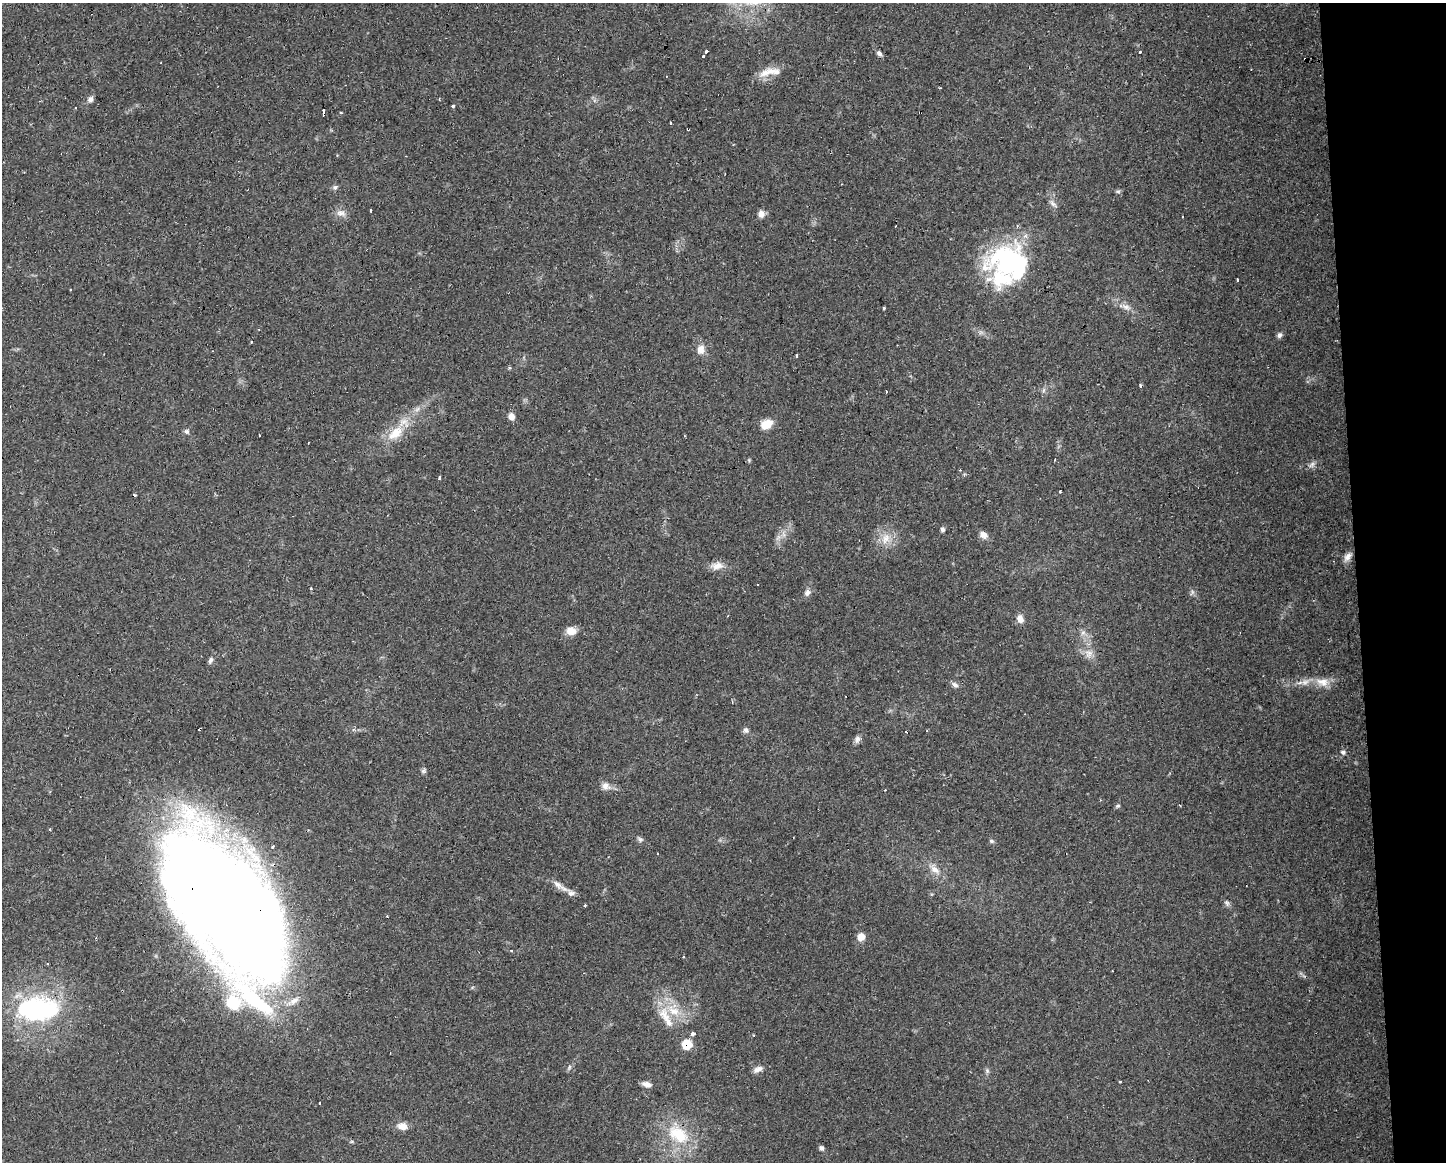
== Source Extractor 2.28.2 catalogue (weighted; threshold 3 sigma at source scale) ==
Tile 9 of 3 x 4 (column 3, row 3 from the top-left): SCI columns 2942-4385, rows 1161-2320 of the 4396 x 4641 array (HDU 1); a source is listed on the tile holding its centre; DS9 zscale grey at full resolution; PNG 1448 x 1164 px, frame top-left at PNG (2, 3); no overlay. Shown black and unused: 6% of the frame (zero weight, under 2 of 3 exposures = <1% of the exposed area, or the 3 px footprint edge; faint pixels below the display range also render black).
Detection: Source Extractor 2.28.2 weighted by HDU 2 'WHT'; one run over the whole footprint, this tile lists its part. Background 0.0625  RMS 0.0054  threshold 0.0244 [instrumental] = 3 sigma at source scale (4.5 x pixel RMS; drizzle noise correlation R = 1.50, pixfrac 1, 0.0396/0.0396 arcsec/px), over >= 5 px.
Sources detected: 113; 2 too faint to see at this stretch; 3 inside a brighter object's white glare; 15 cosmic-ray / hot-pixel residue — not listed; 7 inside a brighter listed object's ellipse — not listed separately; the other 86 listed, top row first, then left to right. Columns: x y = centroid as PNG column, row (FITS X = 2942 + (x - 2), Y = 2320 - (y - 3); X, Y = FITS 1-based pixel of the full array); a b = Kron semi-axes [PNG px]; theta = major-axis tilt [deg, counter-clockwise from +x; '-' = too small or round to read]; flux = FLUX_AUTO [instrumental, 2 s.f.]
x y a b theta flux
706 51 3 3 - 1.6
1140 52 3 3 - 1.1
879 53 7 6 - 1.6
704 56 3 3 - 3.2
1305 59 3 3 - 1.1
768 72 28 10 18 7.4
90 99 8 7 - 1.9
453 106 3 3 - 1
76 108 3 3 - 1.7
324 110 3 3 - 7.1
341 113 3 3 - 1.1
670 123 3 3 - 1.2
688 129 3 3 - 1.2
335 187 7 6 - 1.3
1118 191 7 5 -7 0.95
1053 204 13 5 -47 2.1
371 210 3 3 - 1.5
341 213 14 9 -5 3.6
761 214 9 8 - 3.1
1007 261 46 44 -36 73
1237 280 3 3 - 1.5
71 290 3 3 - 0.99
1126 307 15 7 -27 3.8
884 308 3 3 - 0.75
1279 335 7 6 - 1.6
252 341 3 3 - 2.1
701 349 12 9 87 4.7
797 355 3 3 - 1.2
1140 386 4 3 - 0.75
1044 390 7 4 71 1.1
511 417 8 7 - 3.4
766 424 10 7 28 11
187 431 7 6 - 1.4
395 433 28 14 39 14
1055 459 3 2 - 0.47
1312 464 10 5 37 1.8
440 478 4 3 - 1.7
1060 491 3 3 - 1.3
942 529 6 5 - 1.3
983 535 11 8 -40 3.1
885 538 18 10 70 7.3
1348 557 13 7 52 2.9
717 566 18 10 5 4.9
757 584 3 2 - 0.97
311 588 3 3 - 1.1
1192 592 7 4 73 1.1
807 593 9 7 43 2.2
1020 619 9 7 -64 3.8
571 631 12 10 -10 5.4
1083 633 8 6 44 1.8
1089 653 12 11 - 4.5
210 660 9 6 70 1.6
1322 682 20 11 -12 6.4
955 685 10 6 -27 1.9
746 730 8 7 - 1.7
906 732 3 2 - 0.85
857 739 10 7 79 1.9
1343 752 7 5 -43 1.1
424 771 8 6 39 1.2
605 786 11 10 - 3.5
1118 806 7 4 26 0.83
50 829 3 3 - 2.3
640 839 9 6 -28 1.3
991 841 7 5 -27 0.99
273 847 4 3 - 0.65
935 870 14 8 -25 4.8
560 886 27 7 -34 4.8
1227 903 9 6 -62 1.6
226 904 140 65 -54 1500
585 905 3 3 - 0.88
861 937 8 8 - 4.7
684 957 3 3 - 1.3
233 1002 16 16 - 20
37 1010 48 29 11 83
665 1015 25 14 -64 12
693 1034 4 3 - 7.3
687 1044 7 7 - 18
569 1067 7 4 71 0.93
758 1069 12 7 25 2.9
987 1071 7 6 - 1.1
1120 1082 3 3 - 1.1
647 1084 11 6 -16 2.8
320 1103 3 2 - 0.67
402 1126 12 8 -10 4.7
678 1134 35 23 -37 26
821 1148 7 5 -35 1.5
Overlapping masked pixels (flux is a lower limit): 5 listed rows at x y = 1305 59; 688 129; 226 904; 37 1010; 687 1044